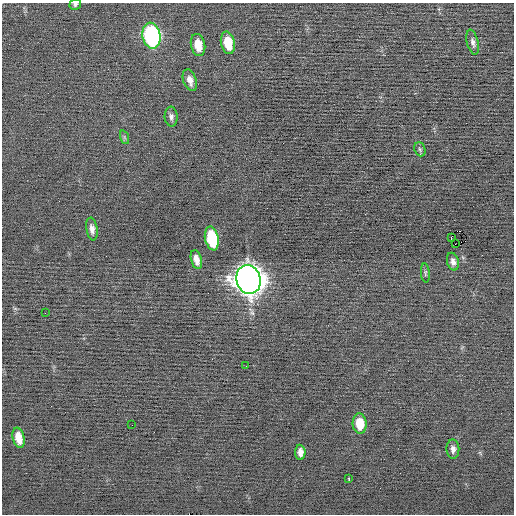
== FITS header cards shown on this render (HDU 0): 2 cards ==
NAXIS1  =                  512 / Axis length
NAXIS2  =                  512 / Axis length

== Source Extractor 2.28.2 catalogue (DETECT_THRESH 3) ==
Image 512 x 512 px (HDU 0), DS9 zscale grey, 1 PNG px = 1 image px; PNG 516 x 516 px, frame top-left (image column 1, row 512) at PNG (2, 3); each listed source drawn as its Kron ellipse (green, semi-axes under 4 px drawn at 4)
Background -0.0337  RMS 0.71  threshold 2.12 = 3 sigma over >= 5 px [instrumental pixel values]
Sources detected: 25; all 25 listed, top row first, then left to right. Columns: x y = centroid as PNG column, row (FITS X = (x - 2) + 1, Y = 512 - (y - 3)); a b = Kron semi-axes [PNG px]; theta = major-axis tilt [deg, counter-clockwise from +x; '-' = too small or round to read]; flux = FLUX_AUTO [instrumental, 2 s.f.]
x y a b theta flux
75 4 6 5 - 110
151 36 13 9 -79 9300
473 42 13 5 -76 190
228 43 11 7 -78 1000
198 45 11 7 -78 740
190 80 11 6 -71 360
171 117 10 6 -86 170
124 137 7 4 -71 88
420 149 7 5 -68 100
92 229 11 5 -81 250
212 238 12 6 -78 3500
451 238 3 2 - 1200
455 244 2 2 - 32
196 260 10 5 -75 350
453 262 9 6 -75 210
425 273 9 4 -86 90
248 279 15 12 -75 72000
45 313 2 2 - 78
246 366 2 2 - 44
360 424 10 7 -86 1100
132 425 2 2 - 18
19 438 10 6 -77 620
453 449 10 6 -88 210
300 452 8 5 -87 270
349 479 4 3 - 620
At the frame edge (FLAGS 8, measured only in part): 1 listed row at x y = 75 4